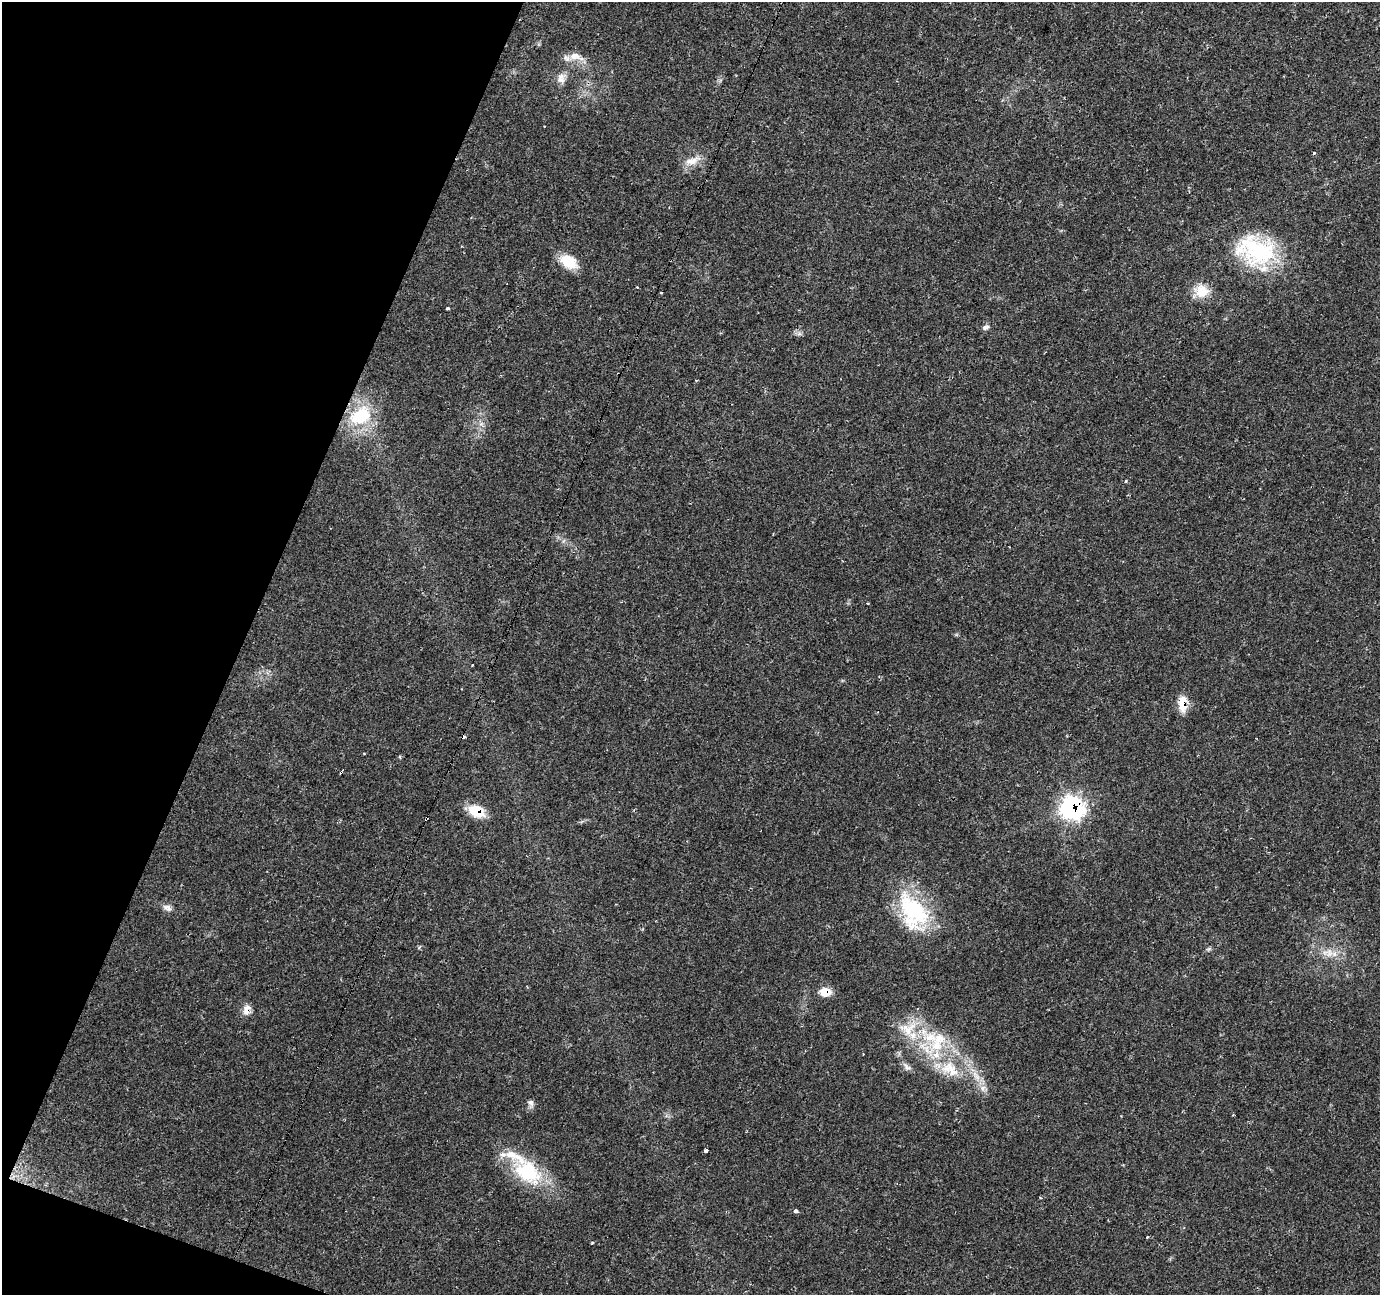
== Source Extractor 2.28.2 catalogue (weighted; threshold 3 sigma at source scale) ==
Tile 9 of 4 x 4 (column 1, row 3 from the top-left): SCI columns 1-1378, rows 1502-2794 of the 5516 x 5652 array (HDU 1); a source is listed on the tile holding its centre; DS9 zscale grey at full resolution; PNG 1382 x 1297 px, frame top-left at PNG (2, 2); no overlay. Shown black and unused: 19% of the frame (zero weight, under 2 of 3 exposures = <1% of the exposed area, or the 3 px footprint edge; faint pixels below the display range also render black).
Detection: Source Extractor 2.28.2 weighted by HDU 2 'WHT'; one run over the whole footprint, this tile lists its part. Background 0.0606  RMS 0.0045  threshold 0.0203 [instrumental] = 3 sigma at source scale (4.5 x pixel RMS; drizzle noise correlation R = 1.50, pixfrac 1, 0.0396/0.0396 arcsec/px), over >= 5 px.
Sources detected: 43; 6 cosmic-ray / hot-pixel residue — not listed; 4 inside a brighter listed object's ellipse — not listed separately; the other 33 listed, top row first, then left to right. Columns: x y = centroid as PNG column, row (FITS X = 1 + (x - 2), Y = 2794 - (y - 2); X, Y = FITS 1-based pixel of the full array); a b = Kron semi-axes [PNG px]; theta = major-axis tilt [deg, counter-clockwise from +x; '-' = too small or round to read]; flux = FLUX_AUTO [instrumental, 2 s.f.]
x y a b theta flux
575 56 18 11 2 5.3
561 80 16 10 47 3.6
1314 152 3 3 - 2.2
692 161 23 9 19 5.2
1256 251 50 36 -22 46
569 262 23 14 -32 10
1201 291 18 15 32 8.9
661 292 3 2 - 0.53
448 308 4 3 - 0.72
986 327 9 6 20 1.6
799 334 7 5 0 1.1
360 416 28 19 32 24
1125 481 3 3 - 1
868 603 3 3 - 0.9
1183 703 16 8 -88 9.3
364 753 2 2 - 0.43
1072 808 11 11 - 130
476 811 18 11 -25 12
167 908 14 7 -24 2.3
913 912 51 30 -61 41
1209 949 7 4 35 0.78
1329 953 13 10 -90 4.4
825 992 12 9 -4 6.6
246 1010 13 8 77 3.6
908 1029 28 20 7 15
931 1037 41 20 39 22
863 1054 2 2 - 0.34
950 1069 31 20 -31 19
531 1103 10 7 -79 1.7
706 1151 4 3 - 4.2
528 1172 41 26 -34 30
795 1211 3 3 - 1.6
592 1243 4 3 - 0.52
Overlapping masked pixels (flux is a lower limit): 5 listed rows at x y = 1183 703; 1072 808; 476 811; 825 992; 246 1010